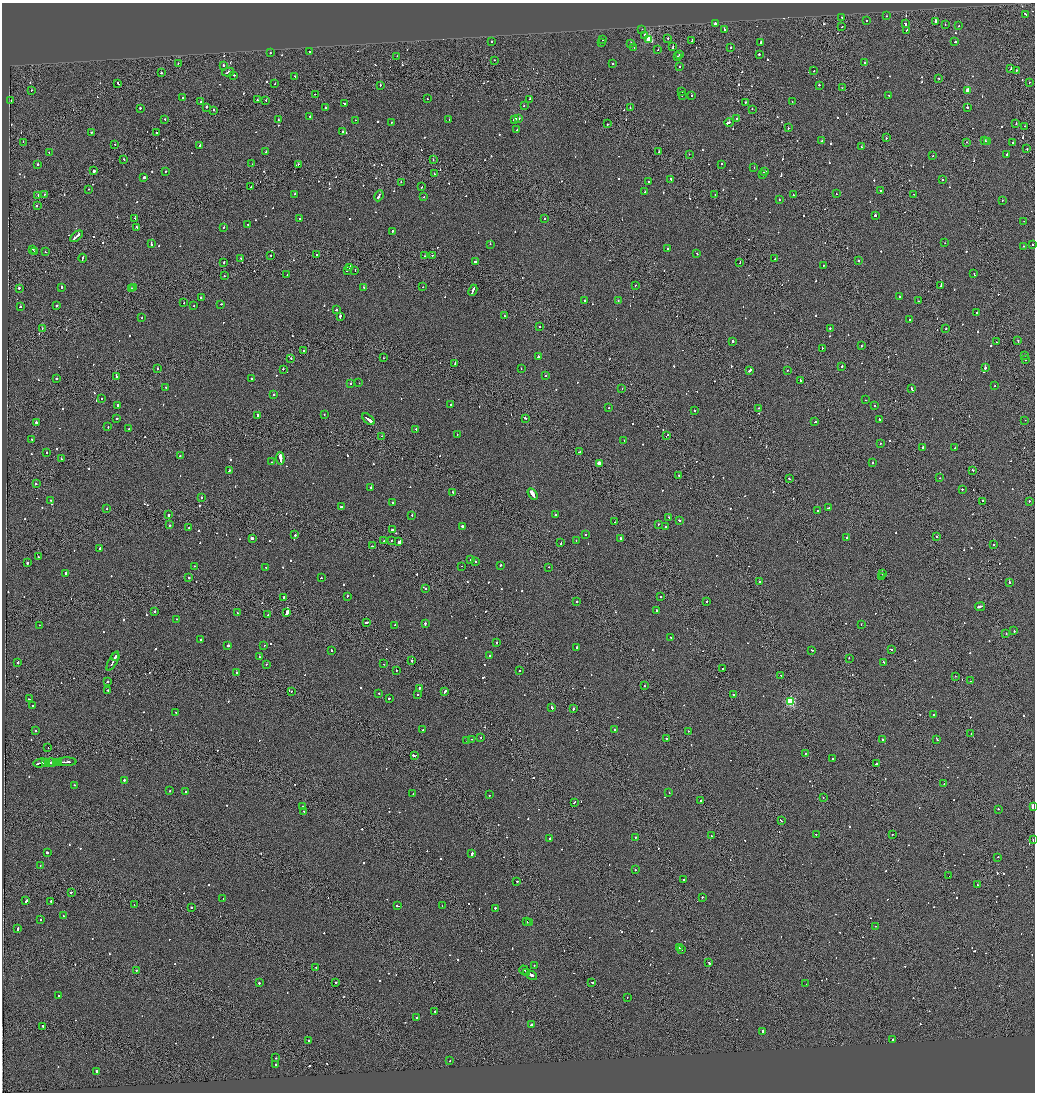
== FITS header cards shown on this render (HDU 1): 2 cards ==
NAXIS1  =                 2065
NAXIS2  =                 2180

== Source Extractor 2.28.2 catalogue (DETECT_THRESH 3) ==
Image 2065 x 2180 px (HDU 1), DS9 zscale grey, zoomed out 1/2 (1 PNG px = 2 x 2 image px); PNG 1037 x 1094 px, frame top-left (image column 1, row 2179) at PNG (2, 3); each listed source drawn as its Kron ellipse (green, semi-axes under 4 px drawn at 4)
Background -0.108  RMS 0.066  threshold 0.198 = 3 sigma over >= 5 px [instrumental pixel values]
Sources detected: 1078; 67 cannot appear on this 1/2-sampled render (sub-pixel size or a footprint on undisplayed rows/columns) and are neither listed nor drawn; of the other 1011, the 500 brightest by FLUX_AUTO listed and drawn (511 fainter detections omitted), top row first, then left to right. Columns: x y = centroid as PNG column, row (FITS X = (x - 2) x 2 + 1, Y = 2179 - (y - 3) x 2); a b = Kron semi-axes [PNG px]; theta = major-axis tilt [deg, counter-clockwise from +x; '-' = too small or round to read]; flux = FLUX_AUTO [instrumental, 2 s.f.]
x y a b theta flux
1025 14 3 2 - 130
886 16 2 2 - 82
842 17 2 2 - 67
867 21 2 2 - 97
935 21 2 2 - 450
715 24 3 2 - 410
905 24 3 2 - 190
945 25 2 2 - 92
842 26 2 1 - 100
959 26 2 1 - 380
642 29 2 1 - 76
724 30 2 2 - 95
906 30 2 2 - 97
645 35 3 2 - 550
667 38 2 2 - 330
602 40 2 2 - 85
649 40 3 3 - 840
492 41 2 2 - 110
692 41 2 1 - 77
760 42 2 2 - 260
955 42 2 2 - 170
602 43 2 1 - 110
631 43 2 2 - 92
673 47 2 1 - 82
730 47 2 2 - 89
634 48 2 1 - 96
658 49 2 2 - 96
310 51 2 2 - 90
270 53 2 1 - 78
759 54 2 2 - 290
680 55 2 2 - 140
397 56 2 1 - 76
678 56 2 2 - 170
494 60 2 1 - 72
865 63 2 2 - 150
178 64 2 1 - 82
613 64 2 2 - 72
223 66 2 2 - 490
680 67 2 2 - 91
1011 69 2 2 - 150
1016 70 2 2 - 110
814 71 2 2 - 68
228 72 6 2 13 430
161 73 2 2 - 120
234 75 2 2 - 89
295 76 2 2 - 140
939 78 2 2 - 100
1029 82 2 2 - 78
118 83 3 2 - 190
275 84 2 1 - 150
380 85 2 2 - 270
819 85 2 2 - 110
842 88 2 2 - 230
31 90 2 2 - 280
968 90 3 3 - 330
682 92 2 2 - 200
315 94 2 1 - 220
889 95 2 1 - 100
682 96 2 2 - 74
691 96 2 2 - 110
183 98 3 2 - 120
427 99 2 2 - 73
530 99 2 1 - 150
11 100 2 2 - 120
258 100 2 2 - 190
266 100 2 1 - 77
201 102 2 1 - 78
745 102 2 2 - 85
792 102 2 2 - 86
344 103 2 2 - 100
524 106 2 2 - 93
207 107 2 2 - 130
967 107 2 2 - 280
140 108 2 2 - 120
325 108 2 2 - 110
630 108 2 2 - 70
752 109 2 2 - 91
213 110 2 1 - 300
310 116 2 2 - 120
519 118 3 2 - 160
165 119 2 2 - 78
514 119 3 2 - 730
737 119 2 2 - 190
278 120 2 1 - 120
355 120 2 1 - 140
449 120 2 2 - 66
391 122 2 2 - 77
729 122 4 2 - 440
608 124 2 2 - 100
1016 124 2 2 - 120
1025 126 2 1 - 86
788 128 2 2 - 130
517 130 2 2 - 90
92 132 2 2 - 240
157 132 2 2 - 150
342 132 2 2 - 85
886 138 2 2 - 69
822 141 2 2 - 110
984 141 3 2 - 160
987 141 2 1 - 300
23 142 2 1 - 110
966 142 2 2 - 72
1013 143 2 1 - 140
115 145 2 2 - 82
200 145 2 2 - 200
861 147 2 2 - 99
1027 149 2 1 - 100
49 152 2 2 - 80
266 152 2 1 - 650
659 152 2 1 - 69
689 154 2 2 - 89
1007 154 2 2 - 160
933 156 2 1 - 69
124 159 2 1 - 76
433 160 2 1 - 290
38 164 2 2 - 260
252 164 2 2 - 140
298 164 2 2 - 79
721 164 2 2 - 100
754 168 2 2 - 180
93 171 2 2 - 1900
165 171 2 2 - 170
764 172 3 2 - 190
434 174 3 1 - 96
763 175 2 2 - 100
144 177 2 2 - 510
671 179 3 2 - 160
942 180 2 2 - 74
401 182 2 2 - 66
649 182 2 2 - 71
251 187 2 1 - 68
422 187 2 2 - 77
89 189 2 2 - 74
880 191 2 2 - 240
645 192 2 1 - 76
294 194 2 2 - 110
836 194 2 2 - 100
914 194 2 1 - 68
38 195 2 1 - 150
44 195 2 2 - 110
715 195 2 2 - 69
793 195 2 2 - 94
379 196 6 2 65 430
424 197 2 2 - 73
779 200 2 2 - 130
1002 201 2 2 - 74
37 205 2 1 - 200
875 215 2 2 - 370
135 219 2 2 - 300
300 219 2 2 - 130
545 219 2 2 - 76
1024 221 2 2 - 77
248 224 2 2 - 89
137 227 3 2 - 210
224 227 2 1 - 340
392 231 2 2 - 100
76 236 7 2 39 680
945 243 2 1 - 68
151 244 3 2 - 250
490 244 2 2 - 77
1033 245 2 2 - 82
1024 246 2 2 - 91
33 249 2 2 - 130
668 249 2 2 - 74
34 252 2 2 - 210
45 252 2 2 - 110
697 254 3 2 - 76
317 255 2 2 - 95
432 255 2 2 - 85
271 256 2 1 - 78
424 256 2 2 - 86
83 258 4 2 - 290
241 259 2 2 - 110
775 259 2 1 - 150
858 261 2 2 - 110
475 262 3 2 - 190
740 262 3 1 - 110
224 263 2 1 - 85
823 265 2 2 - 69
349 267 3 2 - 270
347 270 2 1 - 260
355 270 2 1 - 85
974 273 2 2 - 76
287 275 2 1 - 100
225 276 2 1 - 87
635 285 2 1 - 75
941 286 2 2 - 570
62 287 2 2 - 310
133 287 3 1 - 630
364 287 2 2 - 88
423 287 2 2 - 68
19 288 2 2 - 240
131 289 2 2 - 550
473 290 6 2 66 450
899 297 2 2 - 98
201 298 2 2 - 72
618 300 2 2 - 140
584 301 2 2 - 610
918 301 2 1 - 77
184 303 2 1 - 73
221 304 2 2 - 110
57 306 2 2 - 330
193 306 2 2 - 150
20 307 2 2 - 120
336 310 2 2 - 590
977 312 2 1 - 95
340 316 2 2 - 620
505 316 3 2 - 180
142 318 2 2 - 82
909 319 2 2 - 120
540 326 2 2 - 86
830 328 2 2 - 100
42 329 2 1 - 170
946 329 2 2 - 130
733 341 2 2 - 500
1018 341 2 2 - 86
996 342 2 1 - 81
862 346 2 2 - 95
822 348 2 1 - 68
304 350 2 2 - 93
1025 355 2 2 - 120
538 356 2 2 - 330
291 358 2 1 - 90
383 358 2 1 - 71
1025 360 2 2 - 120
455 363 2 2 - 170
842 366 2 2 - 230
985 368 2 2 - 1000
157 369 2 2 - 400
283 369 2 2 - 89
521 369 2 2 - 310
750 370 4 2 - 360
787 370 2 1 - 180
116 376 2 2 - 350
545 376 2 2 - 73
56 379 2 2 - 130
251 379 2 2 - 110
800 381 3 2 - 240
359 383 2 2 - 100
351 384 2 1 - 370
995 386 2 2 - 130
166 388 2 2 - 170
622 388 2 1 - 110
911 388 3 2 - 460
274 395 2 2 - 410
102 398 2 2 - 92
865 400 2 1 - 69
450 405 2 2 - 75
118 406 3 2 - 220
875 406 2 1 - 74
609 408 2 2 - 67
759 408 2 2 - 88
694 411 2 2 - 190
257 415 3 2 - 180
324 415 2 2 - 74
525 418 3 2 - 150
117 419 2 2 - 160
368 419 7 2 -39 700
880 420 3 2 - 210
1025 420 2 1 - 370
36 422 2 2 - 320
815 422 2 2 - 140
108 427 2 2 - 70
129 428 2 1 - 110
416 429 2 2 - 210
457 435 2 2 - 95
667 435 4 1 - 170
382 436 2 1 - 240
32 439 2 2 - 69
624 440 2 1 - 66
880 444 2 2 - 83
923 447 3 2 - 280
955 448 2 2 - 270
46 452 2 2 - 82
579 452 3 2 - 110
180 456 2 2 - 89
280 458 6 2 -84 2400
62 459 2 1 - 84
271 462 2 2 - 78
599 463 3 2 - 210
872 463 2 2 - 180
229 470 2 2 - 81
973 470 2 2 - 100
678 475 2 1 - 120
940 478 2 2 - 68
789 479 2 1 - 140
36 484 2 2 - 200
371 487 2 2 - 260
962 489 2 2 - 150
453 492 2 2 - 120
533 494 6 2 -58 3400
201 498 2 2 - 130
51 500 2 1 - 190
983 501 2 2 - 130
1029 501 2 1 - 230
393 503 2 2 - 78
342 507 3 2 - 150
828 508 3 2 - 160
107 509 2 2 - 69
817 511 2 2 - 120
168 515 2 2 - 120
412 515 2 2 - 85
555 515 2 2 - 77
669 517 2 2 - 68
679 520 3 2 - 140
615 522 2 1 - 93
658 524 2 2 - 130
170 525 2 2 - 210
462 526 2 2 - 670
665 527 2 1 - 67
189 528 2 2 - 130
392 530 2 2 - 2000
586 534 2 2 - 79
295 535 2 2 - 120
936 536 2 1 - 98
847 537 2 2 - 110
620 538 2 2 - 440
252 539 2 2 - 1600
391 540 2 1 - 290
576 540 2 2 - 79
384 541 2 1 - 110
399 542 4 2 - 5700
561 543 2 1 - 140
993 544 2 2 - 89
373 546 3 2 - 210
100 548 2 2 - 130
38 557 2 2 - 92
471 560 2 2 - 83
475 562 2 2 - 220
27 563 2 2 - 230
500 565 2 2 - 90
195 566 2 2 - 92
462 566 2 1 - 83
266 567 2 2 - 100
549 567 2 2 - 72
65 573 2 2 - 130
882 574 2 1 - 230
881 577 2 1 - 370
189 578 2 2 - 180
321 578 2 2 - 67
759 581 2 1 - 89
1009 582 3 2 - 220
426 588 2 2 - 200
347 596 2 2 - 120
660 596 2 2 - 120
283 597 2 2 - 130
707 601 2 2 - 160
577 602 2 2 - 200
980 607 5 2 - 1600
657 610 2 2 - 120
155 611 2 2 - 140
237 613 2 2 - 81
287 613 4 2 - 6400
268 615 2 2 - 74
177 619 2 2 - 70
366 622 3 2 - 300
425 623 2 2 - 270
861 624 2 2 - 83
39 625 2 1 - 110
395 625 3 2 - 240
1014 631 2 2 - 150
1006 633 2 2 - 73
670 637 2 2 - 95
201 639 2 2 - 75
496 642 2 2 - 310
264 645 2 1 - 72
228 646 3 2 - 330
577 647 2 1 - 420
891 649 2 2 - 76
332 650 2 2 - 100
812 650 2 2 - 75
115 656 2 1 - 150
489 656 2 1 - 490
259 657 2 2 - 91
849 658 2 2 - 210
113 661 11 2 62 510
412 661 2 2 - 770
18 662 2 2 - 130
884 662 3 2 - 340
266 664 2 1 - 460
383 664 2 2 - 160
722 669 2 2 - 90
397 670 2 1 - 130
520 671 2 2 - 73
237 673 2 2 - 370
781 676 2 1 - 75
955 676 2 1 - 87
107 681 2 2 - 76
971 681 2 2 - 140
644 686 2 1 - 80
419 688 2 2 - 250
108 690 2 2 - 73
291 691 2 1 - 270
445 692 3 1 - 220
379 694 2 2 - 410
418 694 2 1 - 100
733 695 2 2 - 92
389 698 3 2 - 120
29 699 3 2 - 110
790 702 3 3 - 1200
33 705 2 2 - 150
552 708 3 2 - 160
573 709 2 2 - 640
176 712 2 1 - 96
933 715 2 2 - 280
423 730 2 2 - 190
614 730 2 2 - 85
36 731 2 2 - 84
688 731 2 2 - 96
971 733 2 2 - 74
481 737 2 2 - 70
666 738 2 1 - 130
472 739 2 2 - 79
882 739 2 2 - 490
937 739 3 2 - 160
467 741 2 2 - 77
48 748 2 1 - 68
805 753 2 2 - 71
415 755 3 1 - 310
832 759 2 2 - 68
45 762 3 2 - 270
51 762 6 2 -2 580
56 762 4 2 - 560
59 762 2 1 - 280
66 762 10 2 0 550
40 763 7 2 11 820
877 764 3 2 - 500
124 780 2 2 - 230
944 784 2 2 - 79
74 785 2 2 - 86
170 791 2 2 - 510
186 791 2 1 - 150
669 793 2 2 - 69
413 794 2 2 - 330
490 795 2 2 - 98
823 797 2 1 - 75
700 801 2 1 - 130
574 802 3 2 - 170
1033 806 3 2 - 130
303 807 3 2 - 780
998 809 2 2 - 120
304 811 2 2 - 140
781 821 3 2 - 98
816 834 2 2 - 100
892 834 2 2 - 67
711 836 2 2 - 110
635 837 2 2 - 110
549 839 2 2 - 150
1033 840 2 2 - 170
47 852 3 2 - 230
472 854 3 2 - 270
998 857 2 2 - 84
40 865 2 2 - 82
635 870 2 1 - 250
949 876 2 1 - 79
684 880 2 2 - 210
517 881 2 2 - 96
978 885 2 2 - 140
71 892 2 2 - 120
702 897 2 2 - 290
223 898 2 1 - 210
26 901 4 2 - 170
51 901 2 2 - 130
134 904 2 1 - 96
398 906 3 2 - 260
442 906 2 2 - 140
191 908 2 2 - 140
495 908 2 2 - 410
63 916 2 2 - 76
40 919 2 2 - 170
527 922 2 2 - 200
529 922 2 1 - 140
875 926 2 2 - 89
18 929 3 2 - 170
679 948 3 2 - 200
681 949 2 2 - 140
709 963 3 2 - 560
534 965 2 2 - 110
316 967 2 2 - 130
136 970 2 2 - 100
524 970 5 2 - 390
527 972 3 2 - 320
532 975 6 2 -35 410
336 982 2 2 - 220
592 982 3 2 - 200
259 983 2 2 - 130
806 984 2 2 - 82
59 995 2 2 - 87
627 997 2 2 - 180
435 1011 2 2 - 110
416 1018 2 2 - 160
531 1024 3 1 - 320
43 1026 2 2 - 820
762 1031 2 2 - 260
893 1039 2 2 - 130
309 1040 2 2 - 110
276 1058 2 1 - 84
450 1061 2 2 - 67
276 1064 2 2 - 140
97 1071 2 2 - 1200
At the frame edge (FLAGS 8, measured only in part): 2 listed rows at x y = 1033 806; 1033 840
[511 fainter detections neither listed nor drawn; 67 sub-pixel or undisplayed-footprint detections neither listed nor drawn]